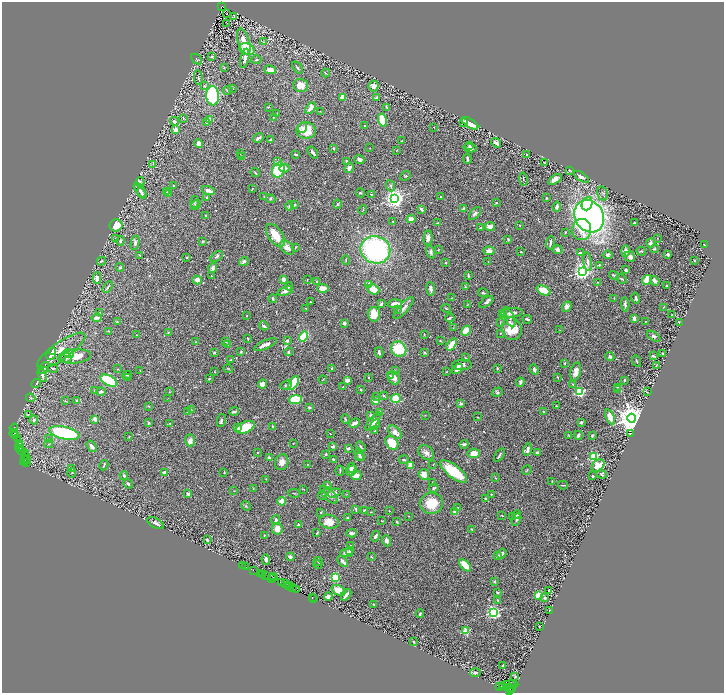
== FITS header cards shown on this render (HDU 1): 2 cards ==
NAXIS1  =                 1444
NAXIS2  =                 1382

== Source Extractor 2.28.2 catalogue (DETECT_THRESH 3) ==
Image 1444 x 1382 px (HDU 1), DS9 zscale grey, zoomed out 1/2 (1 PNG px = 2 x 2 image px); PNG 726 x 695 px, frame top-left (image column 1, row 1382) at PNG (2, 2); each listed source drawn as its Kron ellipse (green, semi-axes under 4 px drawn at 4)
Background 0.557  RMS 0.026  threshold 0.0776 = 3 sigma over >= 5 px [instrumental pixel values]
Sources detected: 592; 50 cannot appear on this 1/2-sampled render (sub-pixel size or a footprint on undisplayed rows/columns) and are neither listed nor drawn; of the other 542, the 500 brightest by FLUX_AUTO listed and drawn (42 fainter detections omitted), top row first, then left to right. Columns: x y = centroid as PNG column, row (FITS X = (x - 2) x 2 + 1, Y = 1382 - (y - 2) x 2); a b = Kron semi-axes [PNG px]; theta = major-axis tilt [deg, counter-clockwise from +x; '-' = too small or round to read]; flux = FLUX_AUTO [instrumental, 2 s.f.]
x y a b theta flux
222 6 3 1 - 240
227 13 2 1 - 5.2
234 17 4 1 - 2.1
227 23 2 1 - 20
244 41 13 5 -72 60
263 42 3 3 - 2.8
247 49 8 5 -20 98
211 56 3 3 - 5
245 58 10 3 77 19
196 59 6 2 -41 4.6
256 60 5 3 - 5.9
224 68 3 2 - 3.5
297 68 7 3 -52 8.1
270 70 6 4 -14 34
326 73 4 2 - 3.4
198 78 8 2 -81 7
300 85 7 6 - 58
204 86 3 3 - 8.8
374 86 5 5 - 29
233 88 2 2 - 1.9
228 90 5 3 - 7.8
213 96 9 6 -87 320
343 97 4 3 - 41
377 98 4 4 - 12
269 107 3 2 - 3.5
387 107 3 2 - 4.9
310 108 6 3 56 31
320 111 3 2 - 2.5
277 114 3 3 - 2.5
273 117 3 2 - 3.5
183 118 4 2 - 3.9
209 120 4 3 - 47
382 120 7 4 -78 150
174 121 5 3 - 19
207 123 3 3 - 5.8
463 123 2 2 - 5.5
470 123 9 4 -32 82
364 126 2 2 - 3.6
434 127 2 2 - 2.4
302 128 5 4 - 13
176 130 2 2 - 67
306 130 10 8 -4 79
258 138 6 3 31 17
270 140 3 2 - 5.5
402 141 3 2 - 3.3
496 143 5 3 - 21
199 144 4 4 - 28
469 145 3 3 - 5.4
334 148 2 2 - 7.5
370 148 2 2 - 2.1
470 148 6 4 -14 17
397 150 4 2 - 3.5
313 152 7 2 -53 12
240 153 2 2 - 2.5
296 154 3 2 - 6.2
526 155 2 2 - 6.2
242 156 2 2 - 2.2
359 159 5 3 - 16
467 159 5 2 - 12
278 161 3 3 - 4.9
347 161 3 2 - 12
544 162 2 2 - 4
153 164 3 2 - 3.1
284 168 5 4 - 15
349 168 5 3 - 21
278 170 8 6 65 180
570 170 3 2 - 5.4
255 172 5 2 - 4.1
405 176 5 3 - 5.3
581 177 8 3 -35 18
523 179 6 3 -79 5.2
555 179 7 3 32 26
140 182 5 4 - 7.2
174 186 3 2 - 6
390 186 6 3 -67 7.5
252 189 3 2 - 4
140 190 9 4 -53 19
208 191 7 3 -16 24
167 192 2 2 - 2.3
142 193 6 3 -57 11
360 193 4 4 - 4.4
602 193 7 5 -76 8.2
169 194 2 2 - 7.2
371 194 2 2 - 2.3
264 196 3 2 - 2.7
207 197 4 3 - 4.3
441 197 2 2 - 13
395 198 4 4 - 3400
547 198 2 2 - 4
270 199 5 3 - 6.2
194 202 6 3 80 5.4
496 203 2 2 - 8
337 204 4 3 - 5.6
587 204 7 5 70 120
196 205 6 4 49 12
294 205 4 3 - 6.1
289 206 4 3 - 8.2
557 207 5 3 - 14
464 208 2 2 - 26
421 209 4 2 - 12
363 210 5 2 - 3.6
475 213 7 4 50 14
205 216 2 2 - 5.2
589 216 17 14 -61 2100
411 219 4 4 - 38
393 221 2 2 - 3.3
438 223 2 1 - 2.1
635 223 3 2 - 7.8
116 225 6 6 - 79
519 225 2 2 - 2.4
490 226 5 4 - 30
481 228 3 2 - 4
582 230 10 9 - 75
565 232 2 2 - 2
275 235 13 7 -55 90
116 238 3 2 - 2.7
428 238 7 4 86 18
657 238 2 1 - 2
508 239 3 2 - 3.2
120 241 4 3 - 8.8
203 241 2 2 - 7.9
135 243 7 4 78 14
550 243 7 2 82 11
650 243 4 4 - 14
704 244 2 2 - 11
295 247 3 2 - 3.5
287 248 8 5 -44 36
654 249 4 3 - 5.8
375 250 15 13 -19 850
438 250 3 2 - 3.4
558 250 4 3 - 16
489 251 5 4 - 22
625 251 6 4 88 20
641 251 5 3 - 5.1
431 252 7 4 -73 13
521 252 2 2 - 3
580 253 3 2 - 10
668 254 3 3 - 12
140 255 4 2 - 2.4
608 255 5 4 - 12
217 256 7 4 37 8.2
186 257 3 2 - 4.7
630 257 5 5 - 21
346 260 4 2 - 4.1
694 260 2 2 - 3.8
101 261 4 3 - 6.6
244 261 5 3 - 11
446 262 2 2 - 5.7
488 262 3 2 - 2.1
588 262 9 3 -81 16
599 265 3 2 - 4.2
120 267 4 3 - 4.7
213 268 5 4 - 13
626 270 3 2 - 10
582 271 4 3 - 2600
468 275 4 2 - 6.3
614 275 5 2 - 9.2
211 276 2 1 - 2.2
97 278 6 4 90 24
283 279 3 3 - 16
622 279 5 2 - 5
197 280 4 3 - 46
307 280 3 2 - 2.7
647 280 5 4 - 56
316 281 3 2 - 3.1
655 281 5 3 - 31
597 282 3 2 - 3.2
369 284 4 3 - 22
289 286 4 3 - 10
667 286 3 2 - 10
107 287 6 3 57 6.3
465 287 4 2 - 5
323 288 5 4 - 56
373 289 6 5 - 64
431 289 7 3 -83 19
543 290 7 4 -25 82
285 291 8 4 19 21
483 293 5 2 - 5.8
452 298 2 2 - 3.8
614 298 2 2 - 4.1
636 298 5 3 - 11
273 299 4 2 - 7.1
310 302 2 2 - 4
486 302 8 4 37 15
381 304 2 2 - 18
395 304 7 3 3 32
625 304 7 2 -85 11
467 305 4 2 - 2.6
567 307 6 4 53 19
663 307 3 2 - 2.1
306 308 2 1 - 1.9
404 308 14 4 48 22
446 308 5 2 - 3.5
397 309 4 2 - 2.9
99 313 3 3 - 3.3
502 313 3 2 - 3.5
512 313 11 4 5 24
374 314 7 6 - 90
672 315 2 2 - 2
246 316 2 2 - 2.4
509 317 11 4 -66 18
97 318 5 3 - 19
450 318 4 2 - 7
634 318 4 3 - 23
527 319 5 3 - 9.3
117 321 3 2 - 2.5
645 321 2 2 - 2.5
500 322 3 2 - 2.9
344 323 3 3 - 13
679 323 3 2 - 3.2
264 326 5 3 - 11
453 328 3 2 - 2.3
512 329 11 9 -71 110
560 330 3 2 - 2.1
109 331 3 2 - 3.6
466 331 5 4 - 79
168 332 2 2 - 3.9
500 333 2 2 - 2.3
424 334 2 2 - 2.5
136 335 2 2 - 2.2
654 336 7 4 -36 12
304 337 5 4 - 150
248 339 4 2 - 5.2
226 341 2 2 - 3.8
287 341 3 3 - 8.9
440 341 2 2 - 3.3
195 342 2 2 - 3.7
228 344 4 3 - 14
452 344 7 3 55 72
265 345 12 3 24 29
399 349 8 7 - 160
61 350 28 8 34 98
52 352 4 3 - 12
214 352 4 3 - 4.5
241 352 3 3 - 6
289 352 4 3 - 8.7
379 352 5 3 - 9.3
425 353 4 2 - 5.2
663 353 2 2 - 3.5
51 354 6 4 67 23
69 354 5 4 - 23
75 356 16 7 6 90
653 356 3 2 - 6.5
610 357 4 4 - 13
66 358 6 4 14 14
465 358 3 2 - 2.8
231 360 3 2 - 5.4
637 361 6 2 -65 5.5
565 363 2 2 - 4.8
462 365 10 5 3 31
656 365 3 2 - 3.5
44 368 7 3 52 9.2
53 368 5 3 - 6.2
332 368 3 3 - 7
497 368 3 3 - 3.9
118 369 3 2 - 2.8
228 369 5 2 - 3.4
458 369 6 4 38 28
140 370 2 2 - 2.2
534 370 5 3 - 17
396 371 3 2 - 3.3
576 371 9 5 76 35
215 372 3 2 - 2.5
446 372 2 2 - 2.1
42 375 7 4 -67 17
127 375 5 3 - 4.7
390 375 3 2 - 3.6
128 377 3 2 - 2.6
369 377 3 2 - 2.9
557 377 3 2 - 3.6
209 378 3 2 - 4.8
394 378 7 5 -61 29
323 379 4 2 - 2.8
347 380 2 2 - 68
624 380 3 2 - 4.6
109 381 9 5 -28 310
520 382 4 3 - 9.3
294 383 8 4 57 140
36 384 5 2 - 4.4
262 384 5 4 - 34
573 384 3 2 - 3.1
286 385 6 3 23 6.6
343 387 3 2 - 3.7
617 387 4 2 - 2.3
617 389 3 3 - 3.3
94 390 3 2 - 2
361 390 3 2 - 3.8
101 392 4 3 - 15
169 392 3 2 - 2.4
497 392 5 4 - 7.5
579 392 3 3 - 630
647 392 4 2 - 3.1
384 396 4 3 - 6.5
377 397 3 3 - 4.6
31 398 5 2 - 5.1
168 398 3 2 - 2
396 398 4 4 - 80
295 400 6 4 4 170
65 401 3 1 - 2.5
77 401 3 2 - 4.1
375 401 4 3 - 35
461 404 3 3 - 9.6
148 406 4 2 - 2.8
556 406 3 2 - 2.6
309 407 4 3 - 6.3
191 410 3 2 - 1.9
234 411 5 3 - 10
188 412 3 3 - 8
380 412 3 3 - 18
544 412 3 2 - 11
28 414 2 2 - 2.7
425 415 2 2 - 2
371 416 4 3 - 16
478 417 3 2 - 2.2
610 417 8 4 -66 63
632 418 4 4 - 10000
95 419 3 3 - 28
345 419 5 2 - 3.8
34 420 4 4 - 9.9
221 420 6 3 78 9.1
373 421 11 4 51 53
581 422 3 2 - 8.8
148 423 4 3 - 7
169 423 4 3 - 4.5
354 423 6 3 24 25
375 425 6 4 42 14
245 427 10 5 24 120
273 427 3 3 - 5.2
14 428 4 2 - 94
237 428 3 3 - 16
375 431 4 2 - 3.2
395 432 8 5 -46 26
13 433 4 3 - 810
64 433 15 6 -12 500
330 434 3 2 - 2.9
630 434 3 3 - 3.3
15 435 3 2 - 110
568 435 3 2 - 2.8
578 435 4 3 - 8.6
592 435 3 3 - 7.6
129 437 3 2 - 2.7
18 438 3 1 - 29
48 438 3 3 - 4.9
190 440 6 5 - 25
19 443 3 2 - 2100
293 443 2 2 - 1.9
392 443 8 6 -55 90
49 444 4 3 - 4.6
464 444 4 3 - 13
19 446 5 2 - 660
92 446 6 3 -55 19
333 446 3 2 - 12
361 447 5 2 - 5.9
21 448 2 1 - 95
348 449 4 3 - 11
527 449 6 3 76 21
22 451 4 2 - 36
258 452 2 2 - 3.9
426 453 8 6 -41 26
474 453 6 5 - 48
537 453 3 3 - 16
25 454 2 2 - 32
326 454 3 3 - 7.2
359 454 6 4 -59 9.4
25 455 3 2 - 64
499 455 8 2 55 8.1
360 457 5 4 - 7
593 457 3 3 - 570
24 458 3 2 - 110
269 458 3 3 - 11
333 459 2 2 - 9.3
25 460 6 2 44 220
28 460 2 1 - 19
404 460 5 2 - 4.6
27 462 3 2 - 99
282 462 8 6 73 31
307 464 3 2 - 2.8
104 465 5 2 - 7
410 465 4 3 - 51
433 465 2 1 - 2.5
598 466 7 5 42 76
351 468 5 4 - 27
71 469 3 2 - 1.9
527 470 5 2 - 3.3
340 471 5 2 - 4.8
352 471 6 4 47 29
454 471 16 6 -38 150
164 472 4 3 - 15
72 473 5 2 - 3.4
224 473 3 2 - 2.6
424 474 5 5 - 38
601 474 5 4 - 7.4
124 476 4 3 - 9.9
356 476 5 4 - 43
592 476 2 2 - 5
495 478 2 2 - 3.5
266 479 2 1 - 2.6
433 482 3 2 - 2.6
552 482 3 3 - 2.9
128 484 5 3 - 8.7
327 485 3 2 - 6.8
563 485 5 2 - 4.3
253 488 3 2 - 2.6
434 488 5 3 - 6.5
304 489 3 1 - 2.1
234 491 3 2 - 2.1
294 493 6 2 -6 3.7
334 493 6 4 16 11
188 494 3 3 - 15
346 494 3 2 - 2.3
491 494 3 2 - 5
322 495 4 3 - 6.9
329 495 11 5 -45 25
486 499 3 3 - 11
282 501 4 3 - 45
431 503 11 10 - 120
246 506 5 2 - 4.9
458 507 3 2 - 3.3
356 509 3 2 - 6.7
365 511 3 2 - 23
389 511 2 2 - 2.9
321 512 3 2 - 4
371 512 4 3 - 3.9
455 512 3 3 - 27
517 514 4 4 - 12
409 516 2 2 - 2.1
502 516 4 2 - 3.1
513 516 4 3 - 4.1
347 518 2 2 - 24
276 520 5 3 - 12
516 520 6 3 61 9.3
382 521 2 1 - 2.4
329 522 10 7 -11 51
397 522 3 2 - 6.5
155 523 9 5 -27 16
298 525 3 2 - 9.9
277 529 5 5 - 46
472 529 2 2 - 12
317 533 3 2 - 5.7
351 533 5 3 - 15
264 535 2 1 - 3.6
376 536 5 3 - 13
207 540 2 2 - 5.5
387 541 6 4 -70 18
350 545 3 2 - 3
350 550 4 2 - 9
347 553 6 3 0 32
502 554 5 3 - 21
497 556 3 3 - 16
290 557 4 3 - 8.1
371 557 4 2 - 3.3
266 559 5 3 - 11
318 561 4 3 - 4.7
343 561 6 3 -49 18
243 565 3 1 - 16
317 565 4 2 - 2.8
465 565 7 4 -48 75
246 567 3 1 - 5.3
253 570 3 1 - 35
260 573 2 1 - 16
262 575 2 1 - 15
266 576 4 2 - 60
274 576 3 1 - 31
335 577 4 3 - 300
274 578 2 1 - 18
272 579 2 1 - 64
494 581 2 2 - 12
281 582 4 3 - 160
285 583 4 2 - 34
290 585 4 2 - 43
288 587 3 1 - 96
293 588 3 2 - 42
296 589 4 3 - 120
338 590 7 4 -25 66
549 590 3 1 - 3.6
497 592 3 2 - 7
346 595 6 3 52 17
539 595 3 3 - 410
328 596 4 4 - 18
312 598 3 2 - 37
313 598 2 1 - 31
545 598 3 3 - 8.4
498 600 4 2 - 3
374 605 3 2 - 3.6
549 610 2 1 - 1.9
493 612 4 3 - 1300
420 614 4 2 - 6.7
539 626 2 1 - 3.1
466 631 3 3 - 270
413 642 2 2 - 4.2
502 666 4 2 - 8.9
475 673 5 3 - 13
515 677 3 3 - 4.5
513 684 2 1 - 410
509 685 9 2 6 500
503 686 2 1 - 29
500 687 2 1 - 20
510 687 3 1 - 500
511 689 2 1 - 72
510 691 2 2 - 100
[42 fainter detections neither listed nor drawn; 50 sub-pixel or undisplayed-footprint detections neither listed nor drawn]